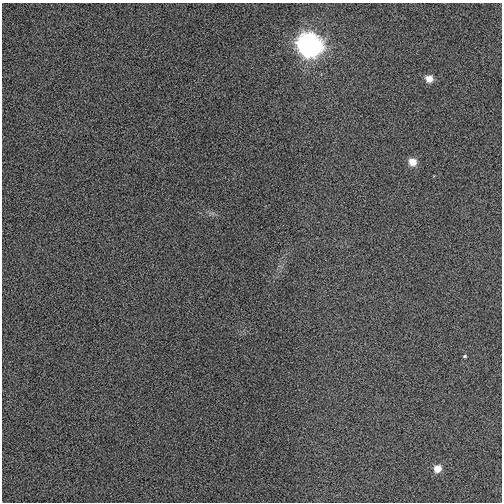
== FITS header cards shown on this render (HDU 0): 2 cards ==
NAXIS1  =                  500
NAXIS2  =                  500

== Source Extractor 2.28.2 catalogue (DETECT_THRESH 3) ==
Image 500 x 500 px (HDU 0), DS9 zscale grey, 1 PNG px = 1 image px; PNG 504 x 504 px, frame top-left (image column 1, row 500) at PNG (2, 3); no overlay
Background -2.23e-04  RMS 0.0073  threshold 0.022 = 3 sigma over >= 5 px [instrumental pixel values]
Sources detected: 5; all 5 listed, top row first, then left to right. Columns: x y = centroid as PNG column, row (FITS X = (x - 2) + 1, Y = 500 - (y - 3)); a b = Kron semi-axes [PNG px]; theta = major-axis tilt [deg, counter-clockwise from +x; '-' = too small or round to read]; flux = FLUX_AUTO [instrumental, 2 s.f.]
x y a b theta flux
308 45 10 9 - 530
429 79 6 6 - 6.1
412 162 6 6 - 7.7
465 356 4 3 - 0.6
438 469 6 6 - 6.7